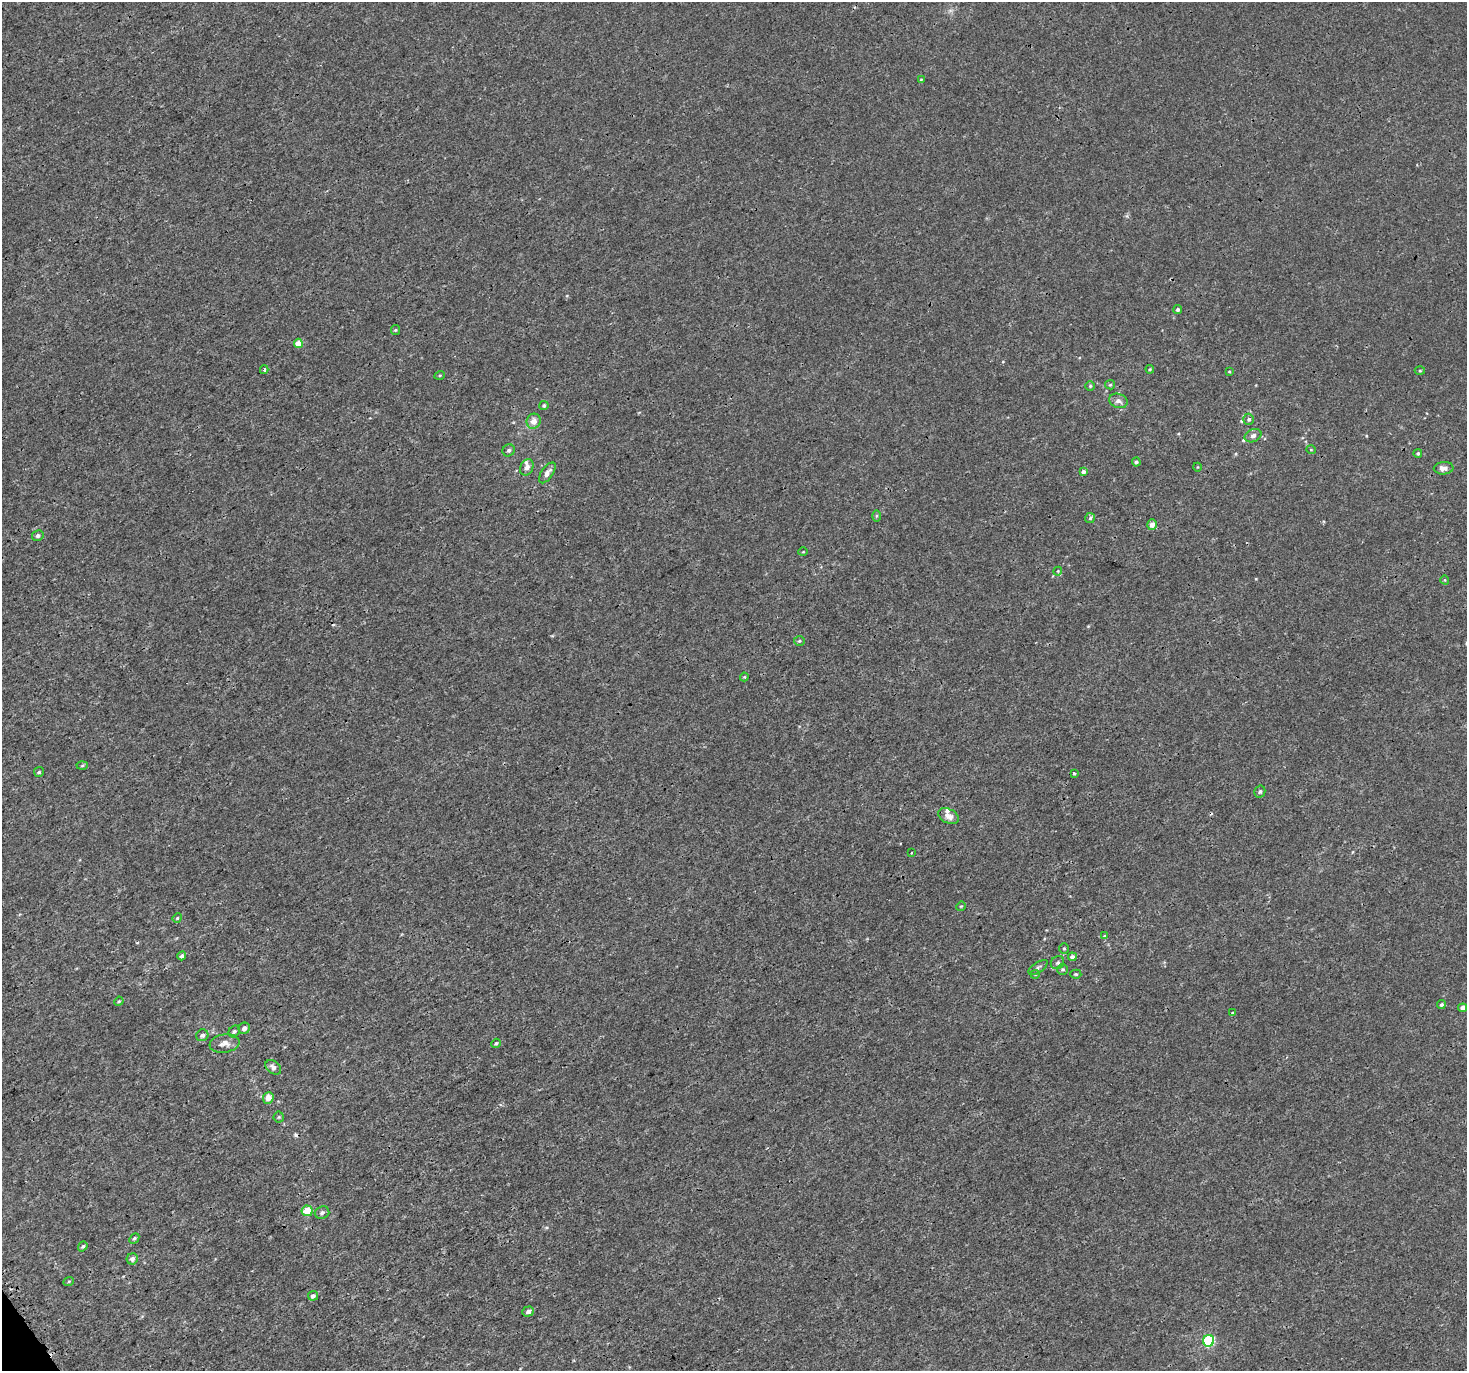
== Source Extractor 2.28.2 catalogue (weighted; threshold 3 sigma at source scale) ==
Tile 7 of 4 x 4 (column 3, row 2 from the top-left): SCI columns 3083-4547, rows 2976-4344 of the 6079 x 5980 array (HDU 1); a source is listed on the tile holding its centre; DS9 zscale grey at full resolution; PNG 1469 x 1373 px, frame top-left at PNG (2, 2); each listed source drawn as its Kron ellipse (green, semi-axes under 4 px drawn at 4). Shown black and unused: <1% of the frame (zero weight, under 3 of 4 exposures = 5% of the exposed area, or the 3 px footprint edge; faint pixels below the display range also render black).
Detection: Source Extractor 2.28.2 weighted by HDU 2 'WHT'; one run over the whole footprint, this tile lists its part. Background 6.68e-04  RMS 0.0014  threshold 0.00613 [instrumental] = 3 sigma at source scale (4.5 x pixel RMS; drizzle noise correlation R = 1.50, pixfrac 1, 0.0396/0.0396 arcsec/px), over >= 5 px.
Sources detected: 75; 2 cosmic-ray / hot-pixel residue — neither listed nor drawn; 1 inside a brighter listed object's ellipse — not listed separately; the other 72 listed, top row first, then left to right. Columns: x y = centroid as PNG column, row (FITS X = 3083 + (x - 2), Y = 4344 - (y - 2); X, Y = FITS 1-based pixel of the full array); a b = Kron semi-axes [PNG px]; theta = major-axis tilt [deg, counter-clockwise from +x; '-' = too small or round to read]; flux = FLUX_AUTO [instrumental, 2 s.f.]
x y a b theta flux
921 79 4 2 - 0.11
1178 310 4 4 - 0.24
395 330 5 4 - 0.15
298 343 4 4 - 1.9
1150 369 4 4 - 0.14
264 370 4 3 - 0.25
1420 371 5 3 - 0.13
1229 372 4 2 - 0.11
440 375 5 3 - 0.12
1110 385 5 4 - 0.16
1090 386 4 4 - 0.17
1118 401 9 7 -19 0.52
544 406 5 4 - 0.2
1249 419 5 5 - 0.24
534 421 7 7 - 0.88
1253 436 9 6 24 0.47
509 450 6 5 - 0.28
1311 450 5 3 - 0.1
1418 453 4 4 - 0.17
1136 462 4 4 - 0.29
527 467 8 6 65 0.77
1197 467 4 3 - 0.093
1444 468 10 6 5 0.72
1083 472 4 4 - 0.4
547 473 12 5 55 0.68
877 516 5 4 - 0.17
1090 518 5 5 - 0.23
1152 525 5 5 - 0.84
38 536 6 5 - 0.3
803 552 5 3 - 0.096
1058 571 4 3 - 0.11
1445 580 4 3 - 0.096
799 641 5 5 - 0.19
744 677 4 4 - 0.13
82 766 5 3 - 0.15
39 772 5 5 - 0.18
1074 773 4 3 - 0.21
1260 792 6 5 - 0.24
948 816 11 7 -27 0.85
912 853 3 3 - 0.19
961 906 5 4 - 0.12
177 918 5 4 - 0.15
1104 936 4 3 - 0.1
1064 948 5 4 - 0.17
182 956 4 3 - 0.33
1072 957 4 4 - 0.41
1057 963 7 6 - 0.33
1038 967 11 5 34 0.33
1063 969 5 5 - 0.23
1035 974 4 4 - 0.14
1076 974 5 4 - 0.17
119 1001 5 3 - 0.14
1441 1005 4 4 - 0.24
1462 1008 4 4 - 0.58
1232 1013 4 3 - 0.13
244 1028 6 5 - 0.47
234 1031 6 5 - 0.32
202 1035 6 6 - 0.46
225 1043 15 9 8 0.96
496 1043 5 4 - 0.2
273 1067 9 6 -38 0.57
268 1098 6 5 - 0.92
279 1117 5 5 - 0.17
307 1211 5 5 - 2.7
322 1213 7 6 - 0.41
134 1238 6 4 48 0.22
83 1246 5 4 - 0.21
132 1259 5 5 - 0.54
69 1281 5 3 - 0.14
313 1296 5 4 - 0.41
528 1312 6 5 - 0.42
1209 1341 6 5 - 14
Overlapping masked pixels (flux is a lower limit): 1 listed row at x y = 1249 419